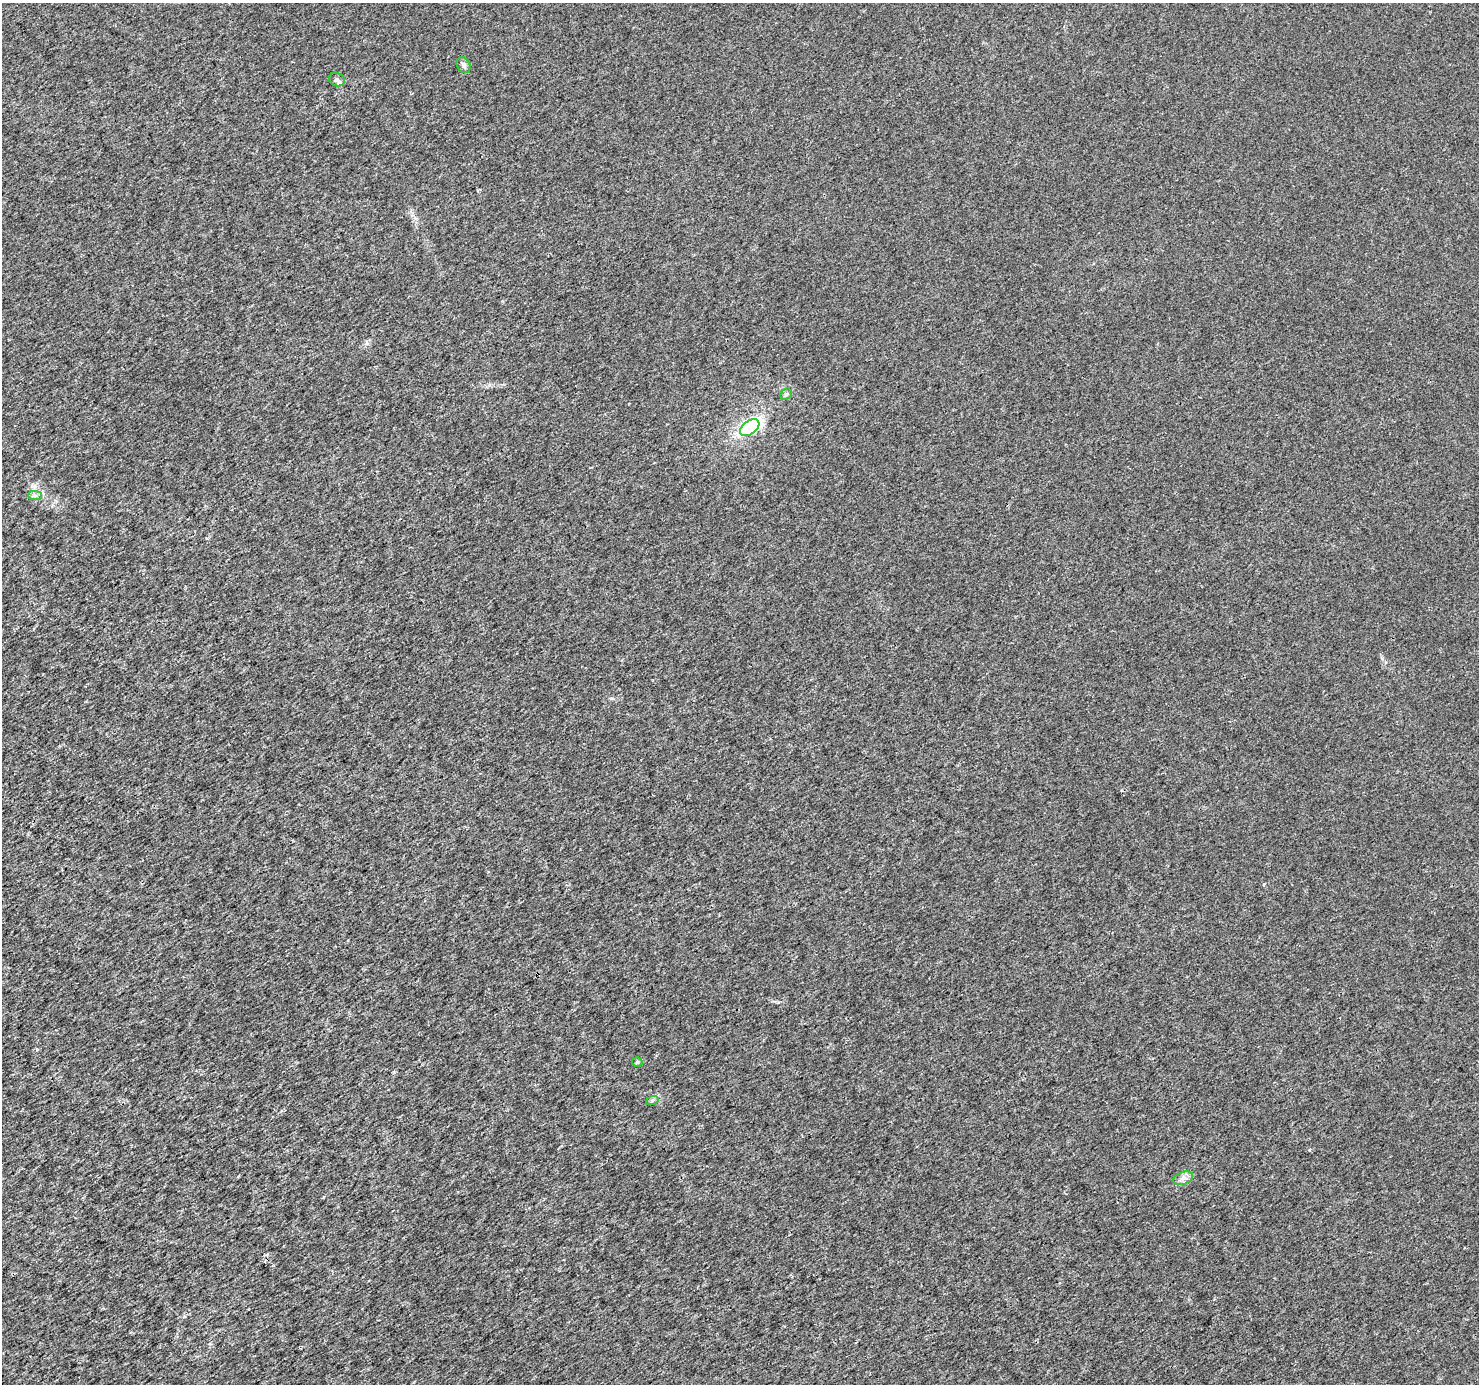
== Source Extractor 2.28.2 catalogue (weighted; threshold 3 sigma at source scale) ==
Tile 7 of 4 x 4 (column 3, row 2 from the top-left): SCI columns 2960-4436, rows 2945-4326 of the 5914 x 5830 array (HDU 1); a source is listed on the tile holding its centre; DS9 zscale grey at full resolution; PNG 1481 x 1386 px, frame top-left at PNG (2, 3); each listed source drawn as its Kron ellipse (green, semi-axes under 4 px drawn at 4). Shown black and unused: <1% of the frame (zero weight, under 3 of 4 exposures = <1% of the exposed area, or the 3 px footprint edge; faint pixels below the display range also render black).
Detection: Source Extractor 2.28.2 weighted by HDU 2 'WHT'; one run over the whole footprint, this tile lists its part. Background 0.0011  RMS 0.002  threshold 0.00894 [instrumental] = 3 sigma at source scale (4.5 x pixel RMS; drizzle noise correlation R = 1.50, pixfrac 1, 0.0396/0.0396 arcsec/px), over >= 5 px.
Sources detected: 9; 1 inside a brighter object's white glare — neither listed nor drawn; the other 8 listed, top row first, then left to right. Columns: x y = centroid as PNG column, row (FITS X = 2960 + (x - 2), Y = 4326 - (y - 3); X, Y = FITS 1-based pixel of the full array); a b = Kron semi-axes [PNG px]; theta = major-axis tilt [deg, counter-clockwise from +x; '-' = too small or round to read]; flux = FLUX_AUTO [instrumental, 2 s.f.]
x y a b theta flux
463 65 8 6 -59 0.61
337 80 8 6 -19 0.61
786 394 6 5 - 0.37
750 428 11 6 36 9.6
35 495 7 4 -1 0.5
637 1062 5 4 - 0.33
652 1101 6 4 20 0.3
1183 1178 10 6 21 0.85